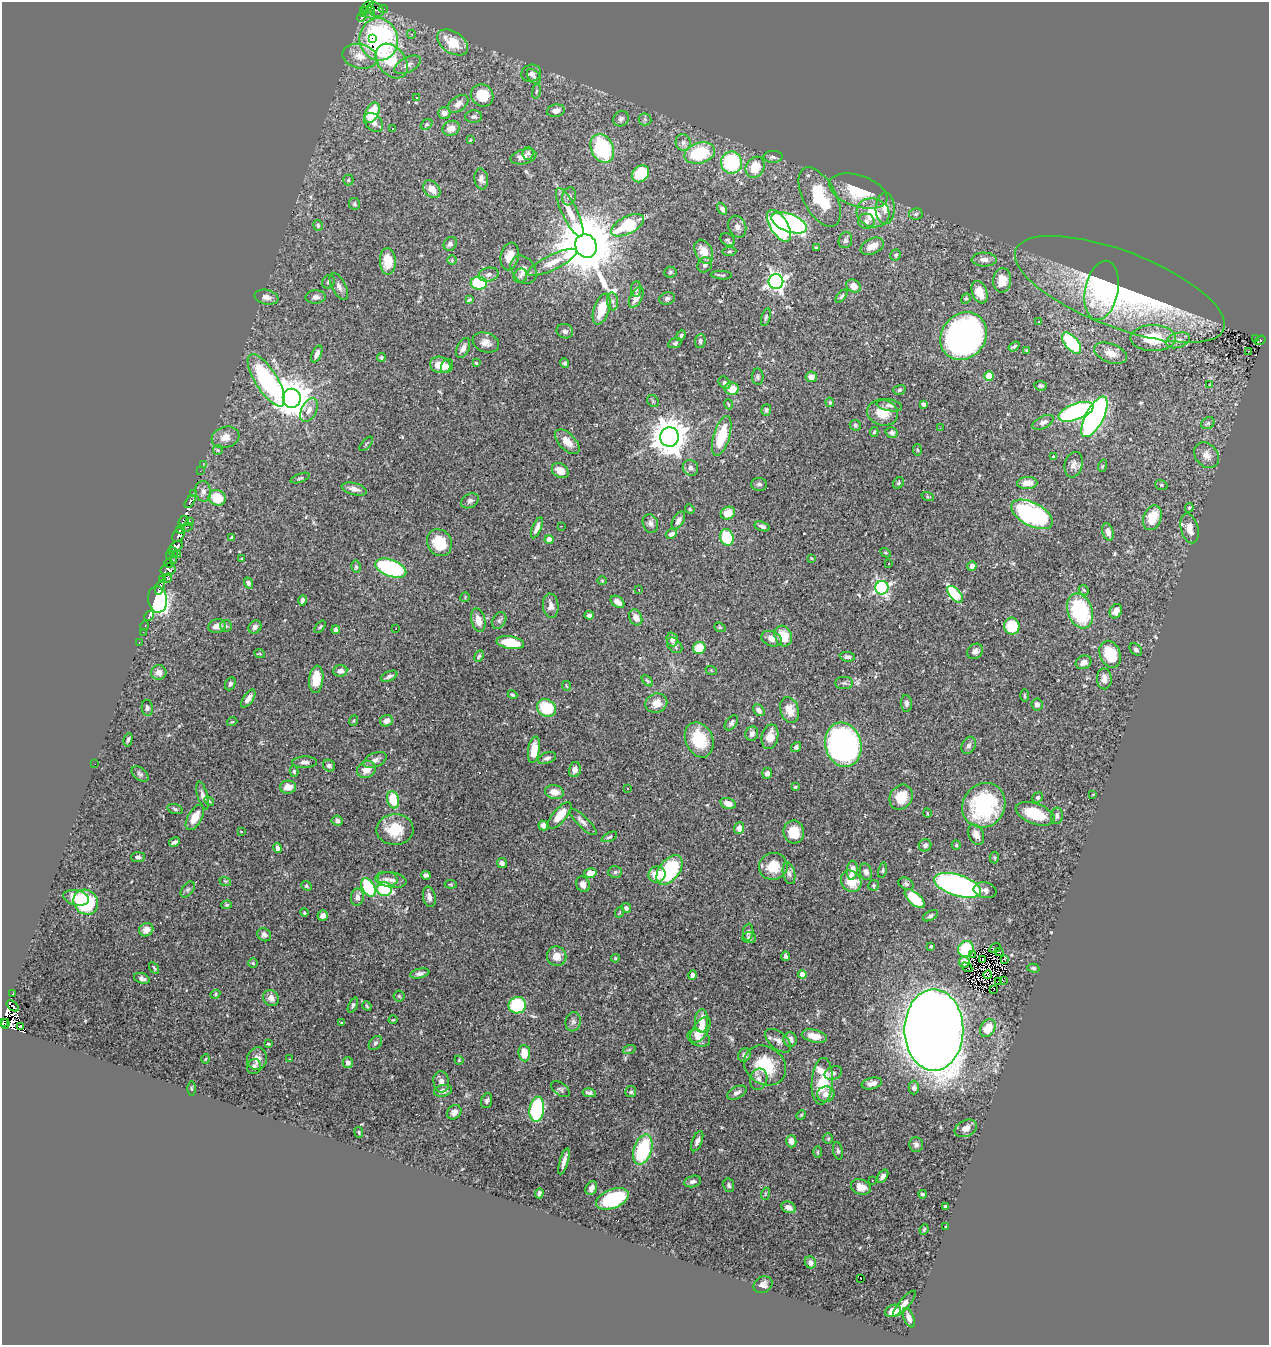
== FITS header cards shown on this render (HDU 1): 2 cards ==
NAXIS1  =                 1267
NAXIS2  =                 1343

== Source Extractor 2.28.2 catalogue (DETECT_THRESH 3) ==
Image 1267 x 1343 px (HDU 1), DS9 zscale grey, 1 PNG px = 1 image px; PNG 1271 x 1347 px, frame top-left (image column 1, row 1343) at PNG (2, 2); each listed source drawn as its Kron ellipse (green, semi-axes under 4 px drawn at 4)
Background 0.553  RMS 0.026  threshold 0.0771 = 3 sigma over >= 5 px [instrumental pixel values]
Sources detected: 485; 11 with non-positive FLUX_AUTO (blend fragments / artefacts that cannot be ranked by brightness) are neither listed nor drawn; the other 474 listed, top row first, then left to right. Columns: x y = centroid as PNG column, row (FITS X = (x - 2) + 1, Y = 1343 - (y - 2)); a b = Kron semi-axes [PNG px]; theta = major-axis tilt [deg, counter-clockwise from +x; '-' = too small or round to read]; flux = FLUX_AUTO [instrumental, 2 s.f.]
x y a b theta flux
368 6 8 4 46 30
370 9 4 2 - 35
383 9 4 3 - 6
375 10 9 6 -24 46
364 13 4 3 - 13
368 13 8 3 -34 32
361 17 4 3 - 42
411 34 4 4 - 2.1
372 39 2 2 - 2000
379 39 21 19 -78 360
452 42 17 10 -34 40
360 56 18 12 -13 25
392 61 19 13 -51 66
407 65 14 7 26 9.8
531 73 10 8 18 6.7
534 76 8 5 -48 4.2
536 91 8 4 81 3
482 95 11 10 - 42
416 98 4 3 - 1.6
458 104 11 7 35 9.4
556 111 9 6 11 10
372 113 11 6 63 65
444 113 6 5 - 7.2
473 117 8 6 2 4.4
621 119 8 7 - 5.7
645 119 6 6 - 3.8
374 122 11 8 -45 11
426 124 6 4 37 3.1
451 128 8 7 - 16
392 129 3 3 - 1.6
470 140 4 2 - 1.3
683 143 8 7 - 6.9
602 148 15 11 -64 150
528 153 6 5 - 4
700 153 16 10 17 95
523 157 13 7 14 13
773 157 9 6 1 5.5
731 163 11 10 - 170
755 167 11 9 60 43
641 174 9 7 46 59
481 179 10 7 -82 6.9
348 180 5 5 - 2.5
432 189 10 7 -45 18
858 191 30 15 -19 69
569 196 9 7 73 5.3
820 197 32 16 -62 84
354 204 6 5 - 2.8
885 208 16 9 89 17
722 209 7 4 -58 6.6
570 212 27 7 -64 29
873 213 17 14 -17 53
916 214 7 5 7 3.7
866 221 8 7 - 7.9
789 223 18 9 -21 300
318 225 5 5 - 3
628 225 18 8 28 100
779 226 18 8 -58 230
737 227 11 8 -67 8.4
728 240 8 5 -35 3.3
845 240 8 6 73 4.9
450 244 7 6 - 6.3
586 246 12 10 -63 16000
872 246 12 7 24 19
816 248 3 3 - 2.6
704 252 12 8 -63 24
729 252 7 4 6 2.7
896 255 6 5 - 4.2
510 256 14 9 77 21
452 260 5 4 - 2.1
984 260 12 7 -2 9
388 261 13 8 -88 34
552 262 27 7 26 23
705 265 8 7 - 5.5
524 270 15 11 -54 16
670 272 6 5 - 2.9
489 274 10 6 13 6.9
721 275 11 3 -4 2.8
520 276 7 6 - 4.6
1002 280 12 9 85 30
776 281 7 7 - 700
328 282 7 6 - 4.1
479 283 8 6 -3 110
339 286 15 7 -62 9.3
853 286 7 6 - 15
636 289 8 5 83 4
1120 289 111 38 -21 460
1102 290 30 16 79 65
980 292 12 7 -68 21
841 296 8 4 49 3.3
266 297 12 7 -11 8.7
316 297 10 6 1 6.7
636 297 11 6 62 14
667 298 8 6 21 4.5
469 299 4 3 - 2.2
966 299 5 4 - 2.5
612 301 9 5 -83 5.8
602 309 16 7 71 44
766 317 9 4 74 3.7
1039 322 3 2 - 2.9
565 331 8 7 - 6.1
681 335 6 4 70 2.8
963 336 25 22 50 710
1153 338 23 13 -1 73
1256 338 3 2 - 6.3
1178 340 12 7 16 12
1260 340 6 3 33 6.5
700 341 7 5 86 4.3
486 343 14 9 -20 14
675 343 7 4 20 2.8
1072 343 12 6 -50 100
1014 346 6 3 36 2.8
463 348 10 6 66 8.4
1027 350 4 3 - 1.4
1249 351 2 2 - 1.1
1110 353 17 9 -21 17
317 354 9 4 66 9.4
381 358 4 4 - 2.5
476 363 3 3 - 2.4
564 363 5 4 - 4.2
440 365 10 8 -17 29
447 366 7 5 63 8.4
989 376 5 4 - 28
758 377 8 6 -89 3.8
811 377 6 5 - 10
266 380 30 11 -58 260
725 383 7 5 -51 4.5
1210 385 4 2 - 1.2
1040 386 6 5 - 3.3
732 389 7 6 - 25
899 390 6 4 16 2.9
292 398 9 9 - 4200
653 401 6 5 - 3
830 402 5 3 - 2.1
728 404 5 3 - 1.7
923 404 3 3 - 4.4
889 405 13 6 -9 6.5
309 410 12 7 63 12
766 410 6 5 - 4.4
1076 412 18 8 20 330
883 413 16 13 -16 31
1094 417 22 9 62 500
1043 422 11 6 28 7.4
1208 423 7 5 29 3.5
855 425 6 5 - 3.2
940 428 2 2 - 4.3
874 432 5 3 - 2.4
892 433 6 5 - 4.8
722 436 20 8 73 66
225 437 14 10 18 16
670 437 10 9 - 3800
567 442 15 8 -46 18
366 444 9 3 47 2
218 450 5 4 - 1.9
917 450 6 3 -81 1.7
1207 455 14 11 -51 15
1053 456 4 4 - 1.6
203 465 3 2 - 2.7
1074 465 13 9 75 9.1
1102 466 6 4 71 2.2
690 468 8 7 - 9.3
560 470 9 6 -33 18
200 471 3 2 - 2.1
300 478 10 4 20 3.5
898 483 6 5 - 2.7
1027 483 10 6 4 17
759 484 8 6 -1 5
1161 485 6 5 - 2.6
354 489 13 6 -15 10
203 491 10 8 -82 4.3
193 494 4 3 - 59
928 497 6 4 -18 2.2
217 498 9 7 -27 46
190 501 7 4 55 69
470 501 9 7 29 5.5
1189 508 5 3 - 2.3
690 509 5 4 - 2
728 513 7 6 - 26
1032 514 23 11 -28 240
1152 518 13 8 70 40
183 521 6 4 44 65
190 521 3 2 - 9.6
678 521 10 5 60 7.3
650 524 10 7 -70 6.6
562 526 2 2 - 1.4
762 526 8 4 -17 5.5
187 527 6 3 23 35
537 528 11 4 67 8.7
1189 528 15 8 -76 20
180 529 5 3 - 160
1108 532 9 5 -72 9.9
179 534 8 5 57 350
671 534 6 4 26 6.6
727 537 8 6 -72 74
232 538 4 3 - 3.5
549 540 4 4 - 13
439 543 14 12 -60 42
176 546 7 4 29 210
173 552 6 3 -61 46
886 553 5 3 - 1.8
177 555 3 3 - 9.2
170 556 4 2 - 9.3
811 558 3 3 - 1.5
242 559 3 2 - 1.3
173 560 3 3 - 13
169 563 5 2 - 39
888 564 2 2 - 1.8
972 566 5 4 - 6.1
356 567 6 5 - 3.4
391 568 16 8 -21 240
168 570 7 6 - 120
167 578 5 3 - 20
163 579 4 2 - 9
602 581 4 4 - 1.7
248 583 5 4 - 4.8
160 587 8 4 72 140
882 588 6 6 - 350
639 590 3 2 - 1.3
1084 590 6 4 -45 2.3
955 594 10 5 -49 120
465 597 5 4 - 2
158 599 13 9 -83 1000
302 600 5 3 - 4.1
617 602 8 5 -36 12
551 606 12 8 -85 10
1080 611 18 12 -71 140
1116 611 7 6 - 14
589 615 5 4 - 5.1
149 616 5 3 - 1.5
636 617 8 6 -63 13
478 620 12 7 -75 16
499 621 9 6 58 4.3
145 626 5 3 - 8.9
217 626 9 7 15 13
226 626 6 6 - 3.3
1012 626 8 8 - 56
255 627 7 6 - 6.1
320 627 7 3 53 2.4
720 627 6 4 -21 2.2
396 629 2 2 - 1.3
336 630 4 4 - 6.4
143 632 3 2 - 3
783 636 11 8 -65 32
672 639 7 5 -74 7.8
771 639 10 7 -19 12
139 642 3 2 - 6.3
510 643 14 6 -8 41
675 645 9 6 -47 5.2
699 648 6 6 - 34
1136 649 7 5 -42 4.4
975 651 8 7 - 6.8
260 654 5 3 - 1.6
1110 654 14 10 -69 63
479 656 6 4 67 3.2
847 657 7 4 -7 4.4
1084 662 8 6 27 9.6
711 670 6 3 -19 1.6
340 671 7 6 - 8.5
159 672 7 7 - 10
389 676 9 4 25 5.1
316 679 13 7 85 28
1104 679 10 7 -88 14
647 681 7 4 -45 2.4
844 683 9 6 0 4.5
230 684 7 5 64 3.7
567 686 5 3 - 1.5
512 695 5 3 - 2.3
1024 696 6 3 -89 1.9
248 698 10 5 56 11
656 703 11 9 20 23
906 703 8 5 -84 4.7
1037 704 6 5 - 6.5
147 708 8 5 -80 4.4
546 708 10 8 -34 75
759 710 7 5 -46 5.9
789 710 13 9 -72 22
353 721 5 3 - 1.8
386 721 6 5 - 12
232 722 5 3 - 1.4
731 723 8 5 53 4.5
752 734 7 6 - 7.2
770 737 12 8 76 18
128 740 7 4 76 3.5
699 740 18 13 -68 67
843 745 22 18 -75 530
969 745 9 6 62 6
796 747 5 4 - 3.7
534 750 13 6 81 23
547 758 9 5 20 5.2
375 760 12 7 24 9.3
305 762 12 5 2 6.4
95 764 2 2 - 1.3
329 765 6 5 - 5.4
366 770 10 8 28 19
575 770 8 6 76 9.6
294 771 5 4 - 2.7
767 773 5 5 - 6.2
140 774 10 6 -40 4.3
288 787 8 6 4 16
795 787 4 3 - 1.9
627 788 3 2 - 2.4
554 792 9 7 -8 15
1093 794 3 2 - 1.1
203 795 14 5 -74 8.8
901 797 13 11 58 35
1038 797 5 5 - 3.1
393 800 9 6 -77 47
209 801 6 3 -45 2.1
728 803 8 5 -16 16
984 805 23 21 54 160
175 809 8 4 -16 3.5
927 813 4 3 - 1.2
1035 814 20 10 -20 57
560 815 16 7 49 29
1057 816 8 6 88 5.8
195 818 14 7 61 25
337 821 5 5 - 4.5
583 822 18 5 -44 7.9
543 825 5 4 - 9.7
739 828 6 5 - 12
395 829 18 15 3 49
241 831 3 2 - 1.1
794 832 11 10 - 35
976 835 11 7 -64 13
609 837 8 4 26 3.1
174 842 6 3 29 5
925 845 6 6 - 6
956 845 4 4 - 2.2
277 848 5 4 - 5.5
138 857 7 5 3 4.8
994 858 6 4 -88 2.5
502 863 5 5 - 5.1
773 866 14 13 - 39
669 870 17 10 53 160
852 870 9 5 86 13
882 870 8 4 79 2.5
615 872 7 6 - 4
866 872 8 6 -74 8.6
590 873 6 5 - 17
789 873 11 6 -77 6.3
426 875 5 4 - 4
657 875 8 8 - 36
386 879 11 7 -4 8.4
392 880 14 8 -9 11
225 881 6 3 -17 2.2
851 881 11 9 -54 40
451 884 6 4 -7 2.1
583 884 8 6 -64 10
906 884 8 5 -30 3.8
873 885 5 5 - 2.4
957 885 24 10 -18 580
306 886 6 4 -41 2.4
368 887 10 6 -61 110
384 889 7 7 - 110
188 890 9 5 51 3.8
985 890 11 7 -10 6.6
357 897 8 6 82 9.8
429 897 10 6 -79 9.6
76 898 13 7 -12 22
915 899 12 6 -42 63
86 902 13 11 -47 140
227 905 5 4 - 2.5
626 908 5 4 - 4.3
620 912 5 3 - 1.6
304 913 4 4 - 3.2
323 915 5 5 - 7.4
930 916 8 4 29 4.3
146 930 7 6 - 13
748 932 8 5 81 4.3
264 935 7 6 - 5.9
749 938 7 5 0 4.9
931 946 3 3 - 2.2
995 948 6 3 33 7.8
966 949 8 7 - 88
999 952 4 2 - 1.6
972 955 3 2 - 3.5
557 956 10 9 - 19
786 956 5 4 - 5
615 958 4 4 - 1.9
983 959 3 2 - 1.4
1005 959 3 3 - 0.83
964 962 5 5 - 5.2
253 963 5 4 - 2.2
967 967 6 2 -30 2.2
154 968 6 2 -58 2.1
1033 968 6 4 -16 3.1
420 973 10 4 11 5.5
802 974 4 4 - 20
693 975 5 4 - 5.8
988 975 4 2 - 1.8
142 978 8 5 -16 5.5
1003 980 3 2 - 0.26
999 981 2 2 - 1.7
993 990 2 2 - 1.7
13 994 3 3 - 14
215 994 5 4 - 2.2
399 996 5 5 - 2.4
271 998 8 7 - 11
353 1005 8 4 66 3.6
517 1005 8 8 - 110
13 1006 7 3 -38 4.6
367 1006 5 4 - 2
393 1020 4 3 - 1.4
702 1021 12 6 87 18
573 1022 9 7 77 5.8
2 1023 3 2 - 17
342 1023 3 3 - 1.7
5 1024 5 2 - 19
20 1026 4 3 - 48
988 1028 9 7 59 35
700 1030 14 7 57 30
934 1030 41 29 -90 5100
814 1036 13 6 -13 22
699 1038 12 8 -23 12
790 1040 7 6 - 9.1
778 1041 15 8 -40 11
375 1043 8 5 51 4
268 1044 3 3 - 1.9
629 1050 6 4 19 2.8
524 1053 8 6 -83 26
745 1055 7 6 - 5.8
206 1059 4 3 - 1.6
257 1059 11 9 73 15
290 1059 2 2 - 1.3
459 1060 4 4 - 1.7
348 1063 5 5 - 6.7
765 1065 22 18 -37 72
254 1067 7 7 - 5.5
833 1073 9 6 23 5.9
759 1079 11 8 78 9
822 1081 23 10 86 78
441 1082 11 8 -82 9.1
872 1083 10 5 14 8.6
914 1088 7 5 -90 5.5
191 1089 7 3 -90 2
560 1089 10 6 -36 4.3
443 1091 9 6 10 9.8
631 1092 5 5 - 3.8
589 1093 7 4 -10 4.7
737 1093 10 6 27 7
826 1094 8 7 - 13
487 1101 7 5 71 4.4
537 1109 13 7 82 190
454 1112 8 6 48 11
801 1115 5 4 - 1.7
966 1128 12 8 25 13
359 1132 5 3 - 1.8
828 1139 5 4 - 2.3
697 1141 10 5 68 6.6
791 1141 6 5 - 11
916 1145 7 7 - 5.5
643 1150 15 9 72 120
838 1151 9 5 -77 3.5
817 1152 6 4 90 2.1
564 1161 13 3 74 9.9
883 1176 7 4 56 7.9
872 1180 3 2 - 2
692 1181 8 5 13 5.4
729 1185 7 5 -80 3.5
861 1187 10 7 -19 15
591 1188 7 5 62 7.6
539 1193 5 4 - 4.9
765 1194 6 4 72 2
922 1194 4 4 - 3.4
612 1199 17 9 22 120
788 1207 7 5 -23 11
945 1207 4 3 - 3.3
945 1227 4 2 - 1.7
924 1229 5 3 - 2.4
810 1262 6 5 - 7.6
861 1279 3 2 - 19
763 1285 10 8 26 9.5
904 1304 16 5 50 9.6
893 1311 8 6 24 21
909 1318 10 5 -66 8.7
At the frame edge (FLAGS 8, measured only in part): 1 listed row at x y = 2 1023
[11 non-positive-flux detections neither listed nor drawn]